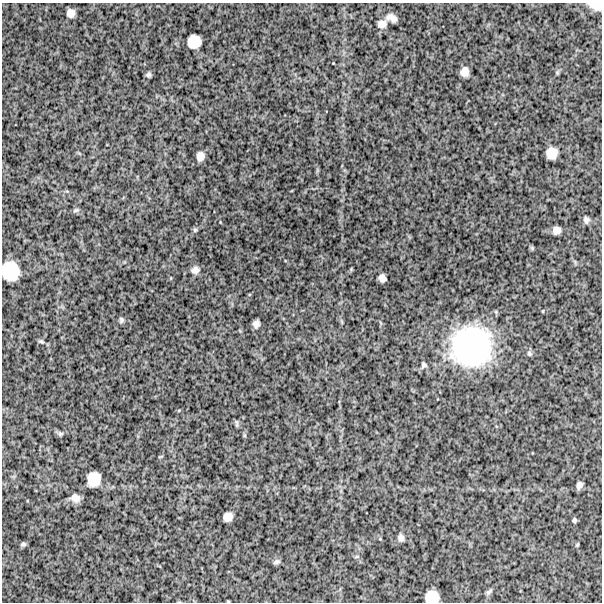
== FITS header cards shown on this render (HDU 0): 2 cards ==
NAXIS1  =                  600
NAXIS2  =                  600

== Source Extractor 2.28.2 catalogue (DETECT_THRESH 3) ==
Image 600 x 600 px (HDU 0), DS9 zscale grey, 1 PNG px = 1 image px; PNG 604 x 604 px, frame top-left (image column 1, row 600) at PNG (2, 3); no overlay
Background 1440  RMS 290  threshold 876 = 3 sigma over >= 5 px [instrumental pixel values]
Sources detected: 37; all 37 listed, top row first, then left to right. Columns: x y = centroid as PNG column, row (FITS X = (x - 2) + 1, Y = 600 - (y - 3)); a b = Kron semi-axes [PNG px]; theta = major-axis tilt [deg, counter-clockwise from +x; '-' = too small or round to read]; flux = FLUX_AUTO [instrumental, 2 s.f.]
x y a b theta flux
596 5 15 8 -11 1.7e+05
71 13 7 7 - 1.2e+05
391 18 11 7 -20 1.3e+05
382 24 11 9 14 1.2e+05
194 42 11 11 - 3.0e+05
464 72 8 7 - 1.5e+05
148 75 7 6 - 4.4e+04
552 153 10 10 - 2.5e+05
200 156 8 7 - 1.2e+05
76 210 9 5 14 3.9e+04
586 220 8 7 - 6.3e+04
195 230 6 5 - 3.3e+04
556 230 7 7 - 1.2e+05
195 270 10 8 20 9.7e+04
10 271 16 15 - 6.2e+05
382 278 7 6 - 9.5e+04
121 320 7 6 - 4.1e+04
256 324 6 6 - 8.5e+04
41 342 8 5 -23 3.8e+04
471 346 40 39 - 3.3e+06
529 353 7 6 - 4.6e+04
424 365 7 7 - 4.6e+04
237 424 9 3 -90 2.8e+04
60 434 8 5 17 4.3e+04
94 479 12 11 - 3.4e+05
579 485 6 5 - 7.6e+04
75 498 10 8 -19 1.3e+05
228 517 8 7 - 1.4e+05
574 520 5 4 - 3.9e+04
401 538 8 6 -81 7.5e+04
23 544 7 5 -14 3.7e+04
577 545 5 3 - 1.6e+04
357 556 6 4 19 2.5e+04
276 562 9 5 16 4.7e+04
489 592 10 5 38 4.1e+04
432 597 12 11 - 3.1e+05
228 601 4 3 - 1.6e+04
At the frame edge (FLAGS 8, measured only in part): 4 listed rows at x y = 596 5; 10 271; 432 597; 228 601